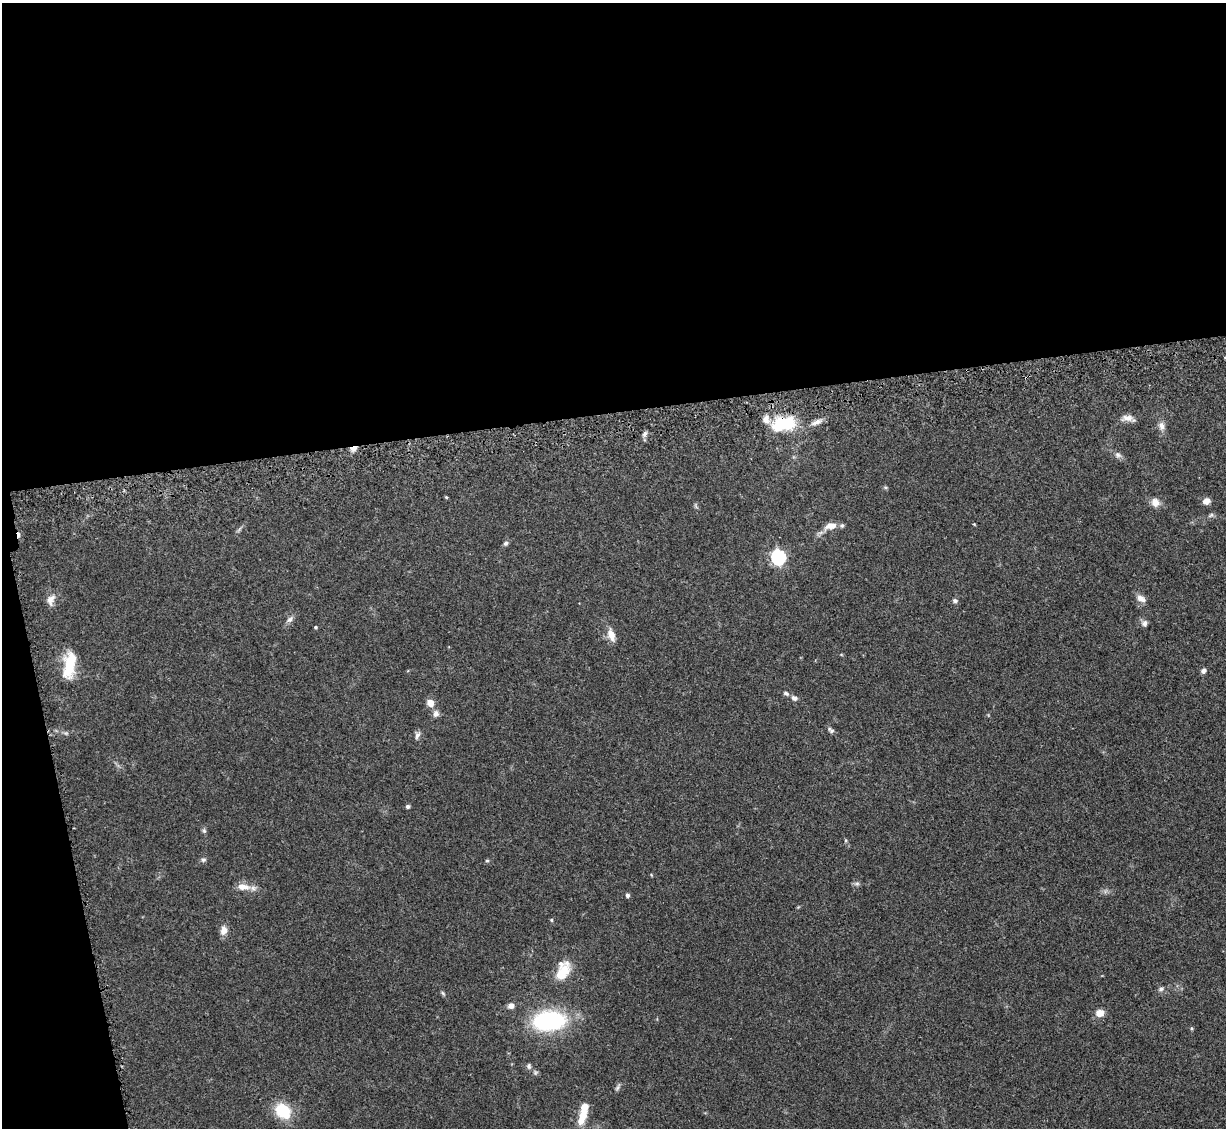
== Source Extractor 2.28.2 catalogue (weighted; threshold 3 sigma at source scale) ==
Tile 1 of 4 x 4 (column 1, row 1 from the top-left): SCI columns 112-1335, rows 3587-4712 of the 5092 x 5004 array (HDU 1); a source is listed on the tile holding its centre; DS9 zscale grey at full resolution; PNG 1228 x 1130 px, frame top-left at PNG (2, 3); no overlay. Shown black and unused: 39% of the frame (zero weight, under 3 of 5 exposures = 4% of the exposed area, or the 3 px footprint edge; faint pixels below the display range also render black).
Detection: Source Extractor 2.28.2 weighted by HDU 2 'WHT'; one run over the whole footprint, this tile lists its part. Background 0.0707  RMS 0.0033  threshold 0.0149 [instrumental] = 3 sigma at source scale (4.5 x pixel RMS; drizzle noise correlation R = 1.50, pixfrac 1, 0.05/0.05 arcsec/px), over >= 5 px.
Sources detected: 58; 1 too faint to see at this stretch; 1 cosmic-ray / hot-pixel residue — not listed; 5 inside a brighter listed object's ellipse — not listed separately; the other 51 listed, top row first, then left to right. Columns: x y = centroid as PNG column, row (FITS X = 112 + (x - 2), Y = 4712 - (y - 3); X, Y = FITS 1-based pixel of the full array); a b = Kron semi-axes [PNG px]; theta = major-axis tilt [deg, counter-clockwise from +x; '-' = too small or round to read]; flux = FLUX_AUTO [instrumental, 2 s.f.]
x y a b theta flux
1127 418 17 8 -7 2.4
816 422 18 6 23 2.1
783 424 31 17 12 15
1161 426 12 8 -77 1.9
645 433 8 5 63 0.94
354 448 9 5 18 2.5
1118 455 9 7 -20 1.3
446 497 4 3 - 0.33
1206 501 8 7 - 2.1
1155 502 11 10 - 2.6
1211 515 8 5 31 0.74
974 524 4 3 - 0.28
831 526 14 8 14 3.4
506 543 7 5 44 0.78
778 557 7 6 - 67
1141 599 12 7 -30 2.2
51 600 15 9 67 2.4
955 601 6 5 - 0.85
290 619 12 6 42 1.3
1144 623 9 8 - 1.2
315 627 4 3 - 0.42
611 635 17 9 -71 3.3
69 665 32 13 81 11
1203 671 7 6 - 1.1
786 693 8 5 -25 0.88
794 698 8 6 -26 1.1
430 703 7 6 - 3.6
436 714 9 8 - 1.5
831 730 9 6 -38 0.89
417 735 11 6 72 1.1
407 806 4 4 - 0.84
204 831 6 5 - 0.62
203 860 7 6 - 0.75
487 861 5 4 - 0.44
857 884 8 5 7 0.76
243 887 18 9 -5 3.6
627 895 5 4 - 0.91
551 920 5 4 - 0.39
223 930 13 9 80 2.1
565 970 27 14 77 6.2
1161 989 8 6 28 0.89
443 993 6 5 - 0.52
511 1006 8 6 20 1.6
1100 1013 8 7 - 3.4
549 1021 33 19 4 39
1191 1028 6 4 -90 0.38
529 1066 8 6 -87 0.79
535 1072 7 6 - 0.68
618 1087 11 4 55 0.78
283 1111 14 12 -42 14
582 1116 20 9 73 5.5
Overlapping masked pixels (flux is a lower limit): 2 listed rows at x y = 783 424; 354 448